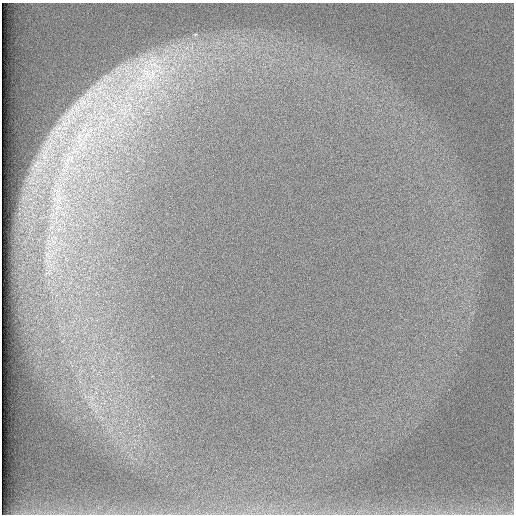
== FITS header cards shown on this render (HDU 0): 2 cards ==
NAXIS1  =                  512 /
NAXIS2  =                  512 /

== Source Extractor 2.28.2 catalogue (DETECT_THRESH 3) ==
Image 512 x 512 px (HDU 0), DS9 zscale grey, 1 PNG px = 1 image px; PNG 516 x 516 px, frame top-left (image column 1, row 512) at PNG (2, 3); no overlay
Background 97.4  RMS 2.8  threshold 8.51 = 3 sigma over >= 5 px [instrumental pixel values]
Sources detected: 7; all 7 listed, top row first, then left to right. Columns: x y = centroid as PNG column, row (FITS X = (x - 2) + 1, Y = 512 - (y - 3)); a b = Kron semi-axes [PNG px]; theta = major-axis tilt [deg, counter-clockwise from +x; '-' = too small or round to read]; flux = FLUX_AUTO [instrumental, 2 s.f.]
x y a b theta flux
149 73 54 39 31 28000
82 103 17 13 -85 3200
71 112 22 8 52 2900
59 128 8 5 45 800
87 134 9 7 -5 1200
79 137 25 8 -60 3400
70 157 12 7 -1 1500